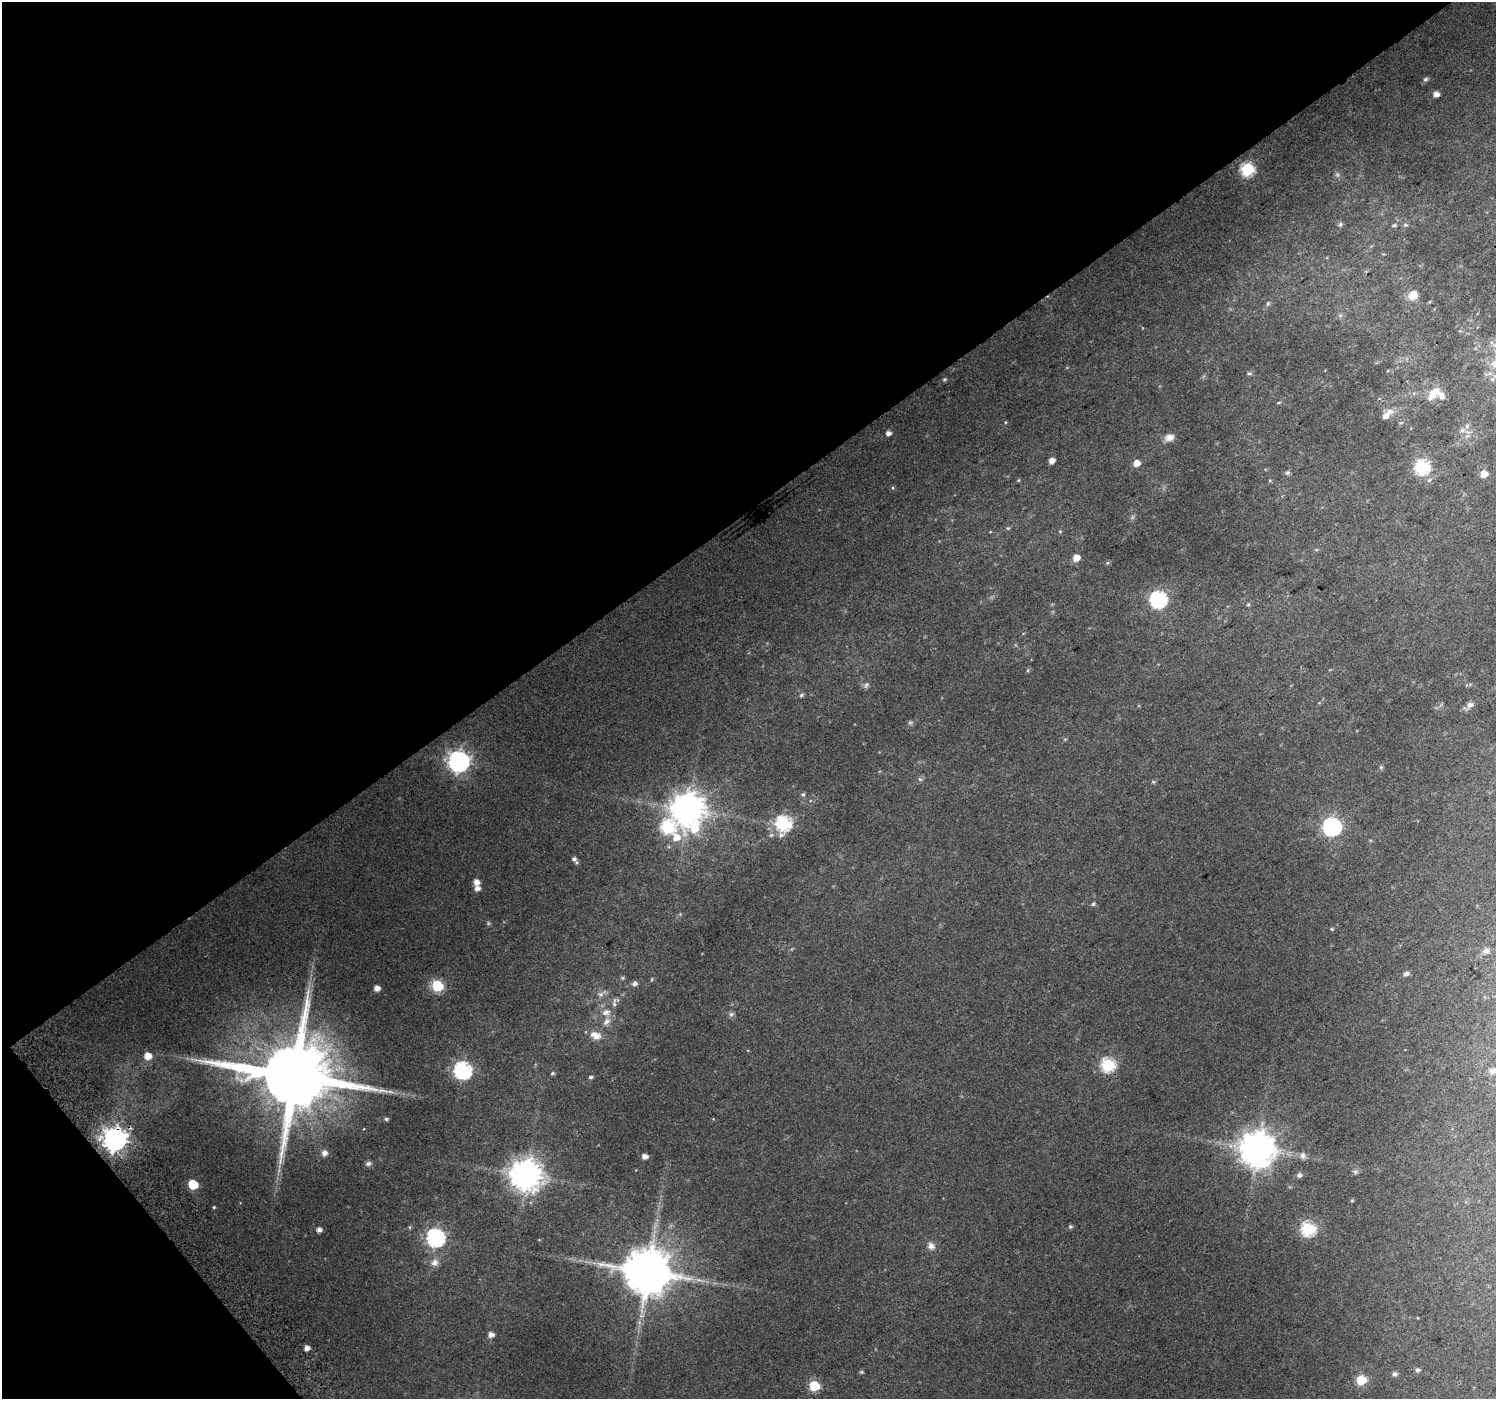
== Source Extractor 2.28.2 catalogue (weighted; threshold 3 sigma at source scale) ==
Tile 5 of 4 x 4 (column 1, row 2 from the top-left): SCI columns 39-1532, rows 3016-4412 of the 6047 x 5969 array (HDU 1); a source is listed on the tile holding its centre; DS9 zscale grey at full resolution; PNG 1498 x 1401 px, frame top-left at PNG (2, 2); no overlay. Shown black and unused: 39% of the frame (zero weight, under 2 of 3 exposures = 2% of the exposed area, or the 3 px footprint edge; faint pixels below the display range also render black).
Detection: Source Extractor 2.28.2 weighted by HDU 2 'WHT'; one run over the whole footprint, this tile lists its part. Background 0.0471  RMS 0.011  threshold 0.0492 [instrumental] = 3 sigma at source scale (4.5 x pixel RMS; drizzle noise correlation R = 1.50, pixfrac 1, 0.0396/0.0396 arcsec/px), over >= 5 px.
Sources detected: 105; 7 too faint to see at this stretch — not listed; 6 inside a brighter listed object's ellipse — not listed separately; the other 92 listed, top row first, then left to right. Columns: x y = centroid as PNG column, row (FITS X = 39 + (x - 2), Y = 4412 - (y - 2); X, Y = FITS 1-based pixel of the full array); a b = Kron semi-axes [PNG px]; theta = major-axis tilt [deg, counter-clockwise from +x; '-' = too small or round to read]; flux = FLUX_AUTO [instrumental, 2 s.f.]
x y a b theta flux
1425 79 6 5 - 2.7
1436 94 5 5 - 7.8
1247 169 7 6 - 150
1340 224 8 7 - 2.7
1394 225 6 5 - 2
1405 225 6 5 - 1.9
1413 295 10 9 - 15
1268 303 7 5 73 2.4
1249 373 7 5 -11 1.9
944 379 6 4 21 1.5
1492 379 13 6 50 4.7
1432 394 18 11 55 15
1279 402 6 4 3 1.3
1386 415 16 7 40 9.8
1462 430 8 6 -13 4
888 433 5 4 - 5.7
1169 437 12 9 20 8.6
1052 460 5 4 - 7.9
1136 463 6 5 - 10
1422 467 7 7 - 190
1287 473 7 6 - 2.4
1484 474 6 5 - 14
1018 480 5 4 - 1.2
893 488 5 3 - 1.2
1008 528 6 5 - 1.6
1060 531 5 3 - 0.96
1076 558 6 5 - 12
1107 563 6 4 18 1.4
1158 600 7 7 - 290
1248 605 6 4 87 1.6
866 685 9 6 47 3.2
801 695 6 5 - 2.3
1469 705 12 7 32 6.3
910 723 7 6 - 2.3
459 761 8 8 - 710
1381 767 6 5 - 1.6
920 779 7 5 -43 2.3
1153 782 6 5 - 1.5
803 795 7 5 62 2
688 809 12 11 - 2100
783 823 8 7 - 200
667 827 14 8 -48 160
1332 827 7 7 - 410
574 859 7 6 - 3.7
476 882 6 5 - 7.4
477 888 5 5 - 6.2
1093 904 6 4 22 1.8
1332 929 5 4 - 1.3
1486 951 8 6 27 4.3
1406 974 5 5 - 4.4
623 978 6 5 - 1.6
634 983 6 6 - 4.2
437 986 6 6 - 93
377 988 5 5 - 7.4
600 994 9 7 -9 4.9
606 1012 13 9 20 9.7
731 1014 7 7 - 2.8
596 1035 16 10 -24 12
148 1056 7 6 - 13
1108 1065 7 7 - 160
463 1070 7 7 - 330
1493 1071 10 7 6 4.8
553 1073 5 4 - 1.8
294 1076 22 19 8 16000
591 1077 5 4 - 2.1
386 1119 6 4 -1 2.1
115 1139 8 8 - 1000
1257 1149 10 10 - 2700
324 1153 6 6 - 6.5
645 1156 5 4 - 6.9
1303 1156 10 9 - 4.6
368 1163 8 6 18 3.2
1355 1172 7 7 - 2.9
526 1175 10 10 - 1900
1299 1175 6 6 - 3.2
193 1184 6 6 - 46
1352 1200 5 3 - 1
214 1207 4 3 - 1.1
1070 1227 5 5 - 2
1308 1229 7 6 - 170
319 1230 5 4 - 5.1
436 1238 8 7 - 380
931 1246 11 9 -39 6.6
435 1262 11 10 - 7.3
648 1272 13 12 - 5700
491 1335 5 5 - 6.8
307 1348 5 4 - 6.7
1417 1370 7 6 - 3
861 1372 6 4 -21 1.5
1395 1374 8 6 12 3
1361 1380 6 6 - 64
814 1386 6 6 - 71
Overlapping masked pixels (flux is a lower limit): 1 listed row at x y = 115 1139
Isophote crosses this tile's border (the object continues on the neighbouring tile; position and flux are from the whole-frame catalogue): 1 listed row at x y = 1493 1071